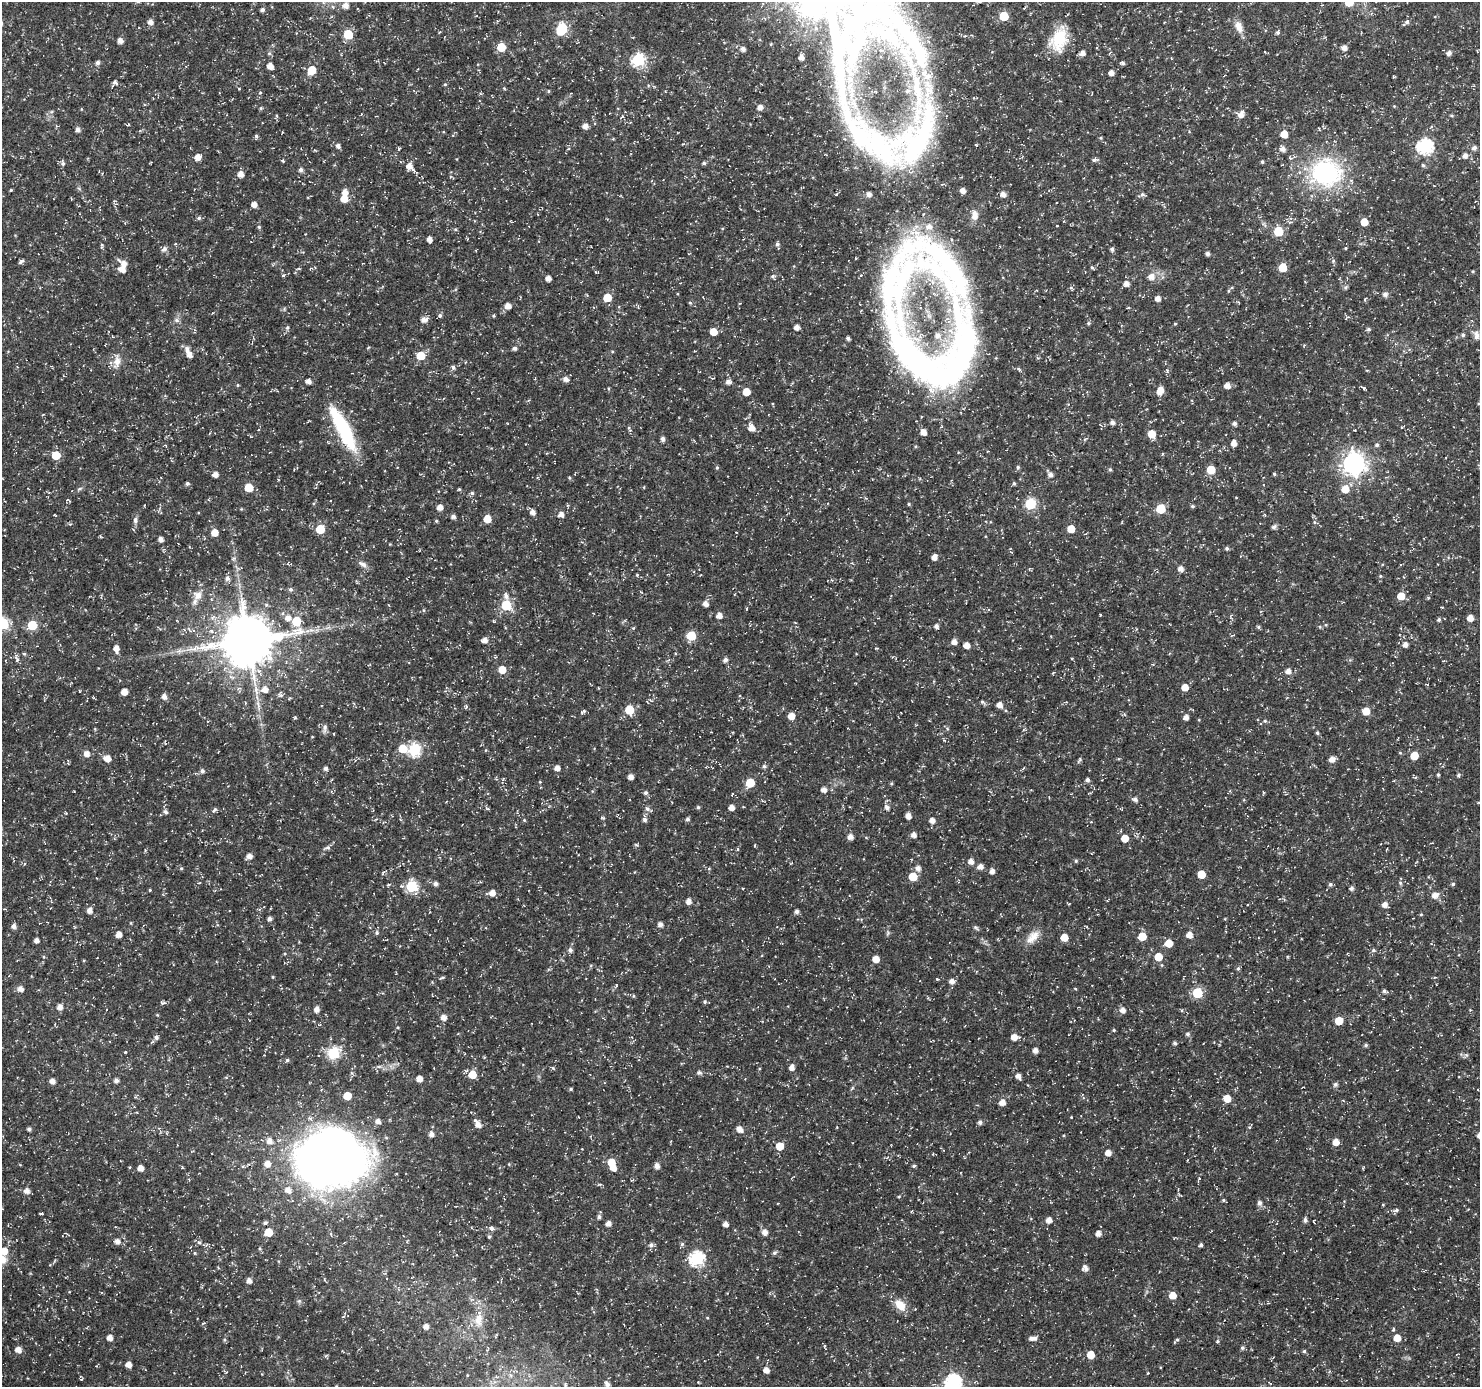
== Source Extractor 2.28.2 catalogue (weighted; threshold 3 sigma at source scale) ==
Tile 10 of 4 x 4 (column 2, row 3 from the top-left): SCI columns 1552-3029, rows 1606-2990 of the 5997 x 6050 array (HDU 1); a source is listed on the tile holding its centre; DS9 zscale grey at full resolution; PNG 1482 x 1389 px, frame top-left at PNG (2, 2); no overlay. Shown black and unused: <1% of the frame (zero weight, under 3 of 5 exposures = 3% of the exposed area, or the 3 px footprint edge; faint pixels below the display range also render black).
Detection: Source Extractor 2.28.2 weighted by HDU 2 'WHT'; one run over the whole footprint, this tile lists its part. Background 0.0184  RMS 0.0022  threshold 0.0098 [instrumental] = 3 sigma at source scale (4.5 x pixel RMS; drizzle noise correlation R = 1.50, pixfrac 1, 0.0396/0.0396 arcsec/px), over >= 5 px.
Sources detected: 458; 2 inside a brighter object's white glare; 1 cosmic-ray / hot-pixel residue — not listed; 14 inside a brighter listed object's ellipse — not listed separately; the other 441 listed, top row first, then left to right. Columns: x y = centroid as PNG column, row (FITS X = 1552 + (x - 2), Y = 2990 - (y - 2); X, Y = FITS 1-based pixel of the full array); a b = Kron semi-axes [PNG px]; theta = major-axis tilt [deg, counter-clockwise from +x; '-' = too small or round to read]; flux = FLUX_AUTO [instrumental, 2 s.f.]
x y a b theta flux
1349 2 5 5 - 6.2
346 5 7 6 - 1.4
262 10 5 4 - 0.65
1004 16 5 5 - 8.9
150 22 5 5 - 1.2
1407 22 7 6 - 0.65
1239 27 17 9 -65 2
562 28 8 6 64 14
1278 32 5 5 - 0.43
348 34 6 5 - 10
892 38 38 13 -53 11
1059 39 29 18 71 7.9
120 41 5 5 - 1.2
1151 42 3 2 - 0.14
501 47 6 5 - 5.9
1344 47 5 5 - 1.1
743 49 5 5 - 0.9
1082 53 6 5 - 1.2
1449 53 5 5 - 0.94
801 57 4 4 - 1.2
638 60 6 6 - 31
98 63 5 4 - 0.71
1122 63 6 4 -17 0.47
270 66 5 5 - 1.8
312 70 7 6 - 4.7
924 73 10 9 - 1.7
1111 73 5 4 - 1.2
1393 77 3 2 - 0.19
115 82 7 6 - 0.6
445 84 5 3 - 0.22
239 89 5 3 - 0.18
548 91 4 4 - 0.26
760 107 5 5 - 1.2
261 108 6 4 71 0.25
1241 114 8 6 49 1.5
622 117 7 2 45 0.24
128 125 5 3 - 0.2
585 126 5 5 - 1.3
78 129 5 5 - 0.72
1284 134 5 5 - 3.3
256 136 5 5 - 0.36
1101 138 4 4 - 0.27
338 146 6 5 - 0.71
1425 147 7 7 - 47
1474 148 5 5 - 0.83
1283 149 7 6 - 1.1
1465 155 6 5 - 1.1
198 157 6 5 - 1.7
1290 158 6 4 -25 0.31
1094 160 7 5 10 0.51
283 161 5 3 - 0.27
1262 162 4 4 - 0.33
63 163 7 6 - 0.53
704 163 5 4 - 0.38
1423 165 5 5 - 0.36
410 166 10 7 -47 1.9
301 170 5 5 - 0.71
1326 173 39 34 2 27
241 174 5 5 - 1.6
11 190 3 3 - 0.21
963 190 5 4 - 1.3
345 192 6 6 - 1.4
1003 194 6 5 - 1.2
1142 195 7 5 22 0.57
344 198 6 5 - 3
254 204 5 4 - 1.3
199 218 5 5 - 0.44
1290 222 6 4 18 0.33
1364 222 5 5 - 3.4
1057 226 3 2 - 0.16
259 227 5 4 - 0.31
1278 231 6 5 - 10
429 239 5 4 - 1.2
777 244 6 5 - 0.54
102 245 6 4 87 0.35
1345 248 5 3 - 0.21
164 249 10 6 45 0.63
1112 249 5 4 - 0.56
1208 254 4 4 - 0.73
1333 261 5 4 - 0.29
21 262 8 4 34 0.49
124 263 11 6 -26 1.3
943 266 168 62 -52 87
1092 267 6 4 -52 0.28
1283 267 5 5 - 5.6
122 269 6 6 - 1.7
298 269 6 3 19 0.24
1473 271 4 3 - 0.22
283 275 5 4 - 0.28
773 276 7 6 - 0.48
1151 277 9 8 - 1.5
548 278 4 4 - 1.4
1126 284 5 5 - 1.2
1346 287 6 4 71 0.35
1228 291 5 4 - 0.23
1385 294 8 7 - 0.64
607 297 5 5 - 4.9
1158 298 5 5 - 1.3
1365 300 5 3 - 0.22
690 303 5 4 - 0.27
508 306 7 7 - 1.2
1128 308 4 3 - 0.17
440 315 5 5 - 0.49
493 316 4 4 - 0.27
176 320 7 5 -16 0.6
424 320 8 6 26 1.3
1088 323 5 4 - 0.34
1175 324 4 3 - 0.21
287 327 6 5 - 0.4
797 327 4 4 - 1.2
1369 329 6 4 0 0.38
713 332 5 5 - 3.3
1463 335 5 5 - 0.41
1476 335 12 7 -79 1.1
368 348 5 3 - 0.2
515 348 5 5 - 0.6
190 355 5 5 - 1.3
421 356 6 5 - 5.6
117 361 20 9 83 2.1
916 361 124 42 -48 65
453 367 5 5 - 0.57
566 379 6 5 - 1.2
308 381 5 4 - 1.1
728 382 6 5 - 0.97
238 385 4 4 - 0.24
1227 386 6 5 - 1.4
608 388 4 3 - 0.22
1364 388 6 4 -36 0.29
1160 390 9 6 74 2.2
746 392 5 5 - 3.3
1112 422 5 5 - 0.77
1234 423 5 4 - 0.65
1402 427 6 2 28 0.2
751 428 7 6 - 1.8
343 429 54 13 -62 17
629 429 11 3 -67 0.42
1355 430 3 2 - 0.15
924 432 5 5 - 1.7
1152 434 6 5 - 3.9
663 439 6 5 - 0.61
1234 443 5 5 - 1.4
165 445 5 3 - 0.18
1377 445 5 5 - 0.43
56 455 5 5 - 5.5
1354 463 8 8 - 140
1018 467 6 5 - 0.35
717 468 5 4 - 0.29
1110 469 5 4 - 0.36
1211 470 5 5 - 5.5
215 474 5 4 - 1.2
1274 474 4 3 - 0.27
888 475 4 3 - 0.2
1050 475 6 5 - 0.83
537 477 5 3 - 0.24
569 478 5 4 - 0.25
187 483 4 4 - 0.43
1014 483 5 4 - 0.36
249 488 5 5 - 6.3
79 489 8 4 35 0.41
459 489 5 3 - 0.27
1345 489 6 6 - 3.5
472 493 6 5 - 0.42
1236 498 3 2 - 0.16
67 500 5 3 - 0.19
909 504 4 4 - 0.26
1030 504 6 6 - 17
1192 506 5 4 - 0.34
440 507 5 5 - 1.3
1161 509 6 6 - 8.9
532 512 5 5 - 1.1
55 515 4 2 - 0.19
561 515 5 5 - 1.2
453 516 5 4 - 0.72
487 519 5 5 - 3.7
135 520 9 5 90 0.68
436 521 4 4 - 0.28
1314 522 6 4 -89 0.37
1274 527 7 5 22 0.51
320 529 5 5 - 6.8
1071 529 5 5 - 3.6
215 533 5 5 - 2.6
161 539 4 4 - 1
1227 548 5 4 - 0.44
934 557 5 4 - 1.3
363 564 13 7 -33 1.1
1181 569 5 5 - 1.3
637 575 4 4 - 0.23
1380 576 5 4 - 0.25
227 578 7 6 - 0.82
290 589 6 5 - 0.49
198 595 11 11 - 1.9
506 596 9 6 -71 0.88
1401 596 6 5 - 3.2
705 604 5 5 - 1.2
506 605 6 6 - 13
719 615 5 5 - 1.5
288 618 6 6 - 1.4
1470 618 5 5 - 1.8
1439 620 5 4 - 0.4
296 621 6 6 - 6
493 621 4 3 - 0.21
3 624 6 6 - 21
32 625 6 5 - 8.3
936 626 6 5 - 0.7
1258 627 5 5 - 0.32
633 628 5 4 - 0.23
189 629 7 3 -45 0.27
691 636 6 6 - 9.2
248 640 15 14 - 1100
484 640 6 5 - 1.2
954 642 5 5 - 1.3
1405 644 5 5 - 1.1
966 645 5 5 - 1.8
116 648 8 5 -82 1.5
24 654 5 4 - 0.29
17 659 9 6 -53 0.67
725 660 5 5 - 0.74
502 669 6 6 - 3.2
1288 671 6 5 - 1.2
1185 687 6 5 - 2
265 689 7 7 - 1.6
124 692 5 5 - 2.1
280 695 8 4 8 0.45
164 696 6 5 - 1.1
982 702 7 5 -19 0.42
999 705 5 5 - 1.6
466 707 5 4 - 0.32
629 710 6 6 - 6
1366 711 6 5 - 3.1
583 712 8 4 33 0.4
791 716 5 5 - 2.2
295 717 4 4 - 0.26
1186 717 5 4 - 1.1
1265 721 5 4 - 0.3
325 728 14 5 82 0.7
1317 733 5 4 - 0.35
944 740 5 4 - 0.25
165 743 6 2 -78 0.17
402 748 6 6 - 4.7
414 749 6 6 - 24
1400 753 5 3 - 0.2
86 754 6 5 - 1.5
1414 756 5 5 - 4.1
107 758 7 6 - 1.7
1332 759 6 5 - 1.5
1079 760 9 4 56 0.39
764 766 6 5 - 0.42
326 768 5 4 - 0.68
557 768 5 5 - 1.3
202 771 6 6 - 0.68
1438 775 4 3 - 0.33
1459 775 6 5 - 0.37
630 777 6 5 - 0.86
1414 777 8 3 -34 0.28
1087 780 5 4 - 0.67
540 782 4 3 - 0.17
750 783 6 5 - 6.7
891 784 5 3 - 0.23
824 790 6 6 - 0.92
645 793 5 5 - 0.49
1135 799 6 5 - 0.68
1478 802 4 2 - 0.15
698 807 5 4 - 0.34
731 807 5 4 - 1.3
887 807 7 5 -56 0.79
487 808 7 3 -45 0.28
647 809 7 6 - 0.69
214 810 8 4 44 0.43
165 812 7 5 -43 0.48
66 813 4 3 - 0.18
908 816 5 5 - 1.3
603 818 6 3 -2 0.24
687 819 5 4 - 0.51
524 820 5 3 - 0.22
645 820 6 5 - 0.66
932 820 5 5 - 1.3
914 835 5 5 - 1.2
850 837 5 5 - 1.3
1125 838 5 5 - 3.3
755 845 4 2 - 0.22
328 848 7 6 - 0.52
738 849 4 4 - 0.29
249 856 6 5 - 1.2
971 861 5 5 - 1.2
1076 861 5 4 - 0.31
980 867 6 5 - 1.3
181 868 5 4 - 0.25
918 868 6 5 - 1.1
709 869 5 4 - 0.26
992 871 5 5 - 1
1201 874 5 5 - 4.6
913 877 5 5 - 6.9
1400 883 6 5 - 0.35
388 884 6 3 19 0.27
435 884 5 5 - 0.75
1330 884 6 5 - 0.45
1453 884 5 4 - 0.35
412 886 6 6 - 18
743 888 3 2 - 0.15
1351 888 5 5 - 0.55
150 890 3 3 - 0.22
492 893 6 5 - 1.6
1435 895 8 6 21 1.5
688 901 5 5 - 1.2
1107 901 3 3 - 0.17
1385 905 7 6 - 1.1
89 910 6 6 - 1.2
797 911 5 5 - 0.71
1421 914 5 3 - 0.2
269 919 5 5 - 0.61
660 924 5 4 - 1
14 926 5 5 - 0.86
976 928 8 5 -41 0.4
377 933 6 5 - 0.42
888 933 7 4 71 0.33
119 934 5 5 - 1.6
1189 935 5 5 - 1.7
1142 936 5 5 - 4.7
1032 937 22 11 45 2.7
1064 937 5 5 - 3
36 940 4 4 - 1.1
1169 943 5 5 - 3.5
570 950 6 6 - 0.71
1373 950 6 5 - 0.4
1158 957 5 5 - 4.4
876 959 5 5 - 2.3
1238 968 6 4 62 0.39
273 977 5 3 - 0.2
442 978 7 3 23 0.31
937 979 3 3 - 0.28
952 981 6 5 - 1.2
616 985 5 4 - 0.26
1075 988 4 3 - 0.18
20 989 6 6 - 1.2
1385 991 6 5 - 0.54
1197 993 6 6 - 13
633 996 5 3 - 0.21
705 1002 5 5 - 0.38
60 1007 6 5 - 1.3
316 1009 5 5 - 1.3
1123 1010 6 5 - 1.2
1470 1010 4 4 - 0.2
444 1018 6 6 - 1.3
1339 1021 5 5 - 4.3
1114 1030 4 3 - 0.25
1188 1034 5 5 - 0.51
156 1037 5 5 - 0.61
1014 1037 7 5 -3 1.9
1175 1043 4 4 - 0.5
1366 1045 5 4 - 0.38
1035 1050 5 4 - 1.1
125 1052 4 3 - 0.18
333 1053 6 6 - 24
1466 1055 5 5 - 0.38
287 1060 5 4 - 0.37
792 1067 5 5 - 1.3
352 1073 6 4 -70 0.34
699 1073 7 6 - 0.46
472 1074 6 6 - 3.9
1018 1076 5 5 - 1.2
419 1078 5 5 - 1.8
52 1081 5 5 - 1.3
116 1081 5 4 - 0.76
1335 1085 7 6 - 0.47
852 1088 6 4 71 0.28
571 1089 4 3 - 0.31
347 1096 5 5 - 4.5
1227 1098 6 5 - 3
1002 1102 6 5 - 1.7
1071 1117 2 2 - 0.14
980 1122 5 5 - 0.68
477 1124 10 5 -58 1.6
29 1129 4 4 - 0.58
739 1129 6 5 - 1.6
431 1134 5 5 - 1
1336 1142 5 5 - 2.3
780 1146 5 5 - 3.6
1108 1153 5 5 - 1.6
328 1159 75 60 12 160
611 1162 5 5 - 4.1
657 1166 5 5 - 1.2
914 1166 5 4 - 0.35
130 1167 4 3 - 0.18
140 1168 5 4 - 1.6
613 1168 6 5 - 1.8
1199 1178 4 4 - 0.21
600 1184 6 3 19 0.22
27 1191 6 6 - 1.2
899 1197 5 3 - 0.23
1223 1200 5 4 - 0.29
1259 1203 6 5 - 0.79
1383 1205 3 3 - 0.18
1396 1210 6 5 - 0.52
41 1213 4 2 - 0.33
599 1217 5 5 - 0.51
1049 1220 7 6 - 1
1305 1220 5 5 - 0.69
1314 1221 4 2 - 0.17
265 1223 5 4 - 0.48
608 1223 4 4 - 1.3
725 1224 4 4 - 1.1
492 1228 7 5 -19 0.73
268 1232 6 5 - 4.6
765 1232 6 5 - 1.3
1098 1233 5 5 - 1.1
489 1237 4 4 - 0.39
1175 1238 5 3 - 0.19
117 1241 8 7 - 0.89
199 1242 6 5 - 0.41
682 1244 5 5 - 0.39
651 1245 6 5 - 0.64
1201 1245 4 4 - 0.48
260 1248 5 3 - 0.25
194 1253 5 3 - 0.21
774 1253 6 5 - 0.47
2 1259 14 12 -50 2.5
697 1259 7 6 - 38
1086 1269 9 4 52 0.71
249 1281 5 5 - 1.1
1172 1295 5 5 - 2.6
299 1301 5 5 - 0.37
900 1305 16 10 -46 3
707 1318 4 3 - 0.17
478 1320 23 11 84 3.5
426 1326 5 5 - 1.3
1393 1329 5 3 - 0.28
110 1338 5 4 - 1.5
1032 1338 8 4 -4 1.2
1397 1338 5 5 - 2.8
1176 1340 7 3 44 0.4
1217 1342 5 4 - 0.36
1242 1348 5 5 - 0.44
18 1350 5 5 - 1.7
1304 1351 4 4 - 0.35
1091 1355 5 5 - 3.9
128 1364 5 4 - 1.5
766 1370 5 5 - 1.5
1148 1373 3 3 - 0.18
81 1379 7 4 -64 0.29
953 1383 7 7 - 63
607 1384 6 5 - 0.89
Overlapping masked pixels (flux is a lower limit): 2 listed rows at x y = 943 266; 328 1159
Isophote crosses this tile's border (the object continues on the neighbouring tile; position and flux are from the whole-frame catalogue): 4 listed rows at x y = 1349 2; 3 624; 2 1259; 953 1383